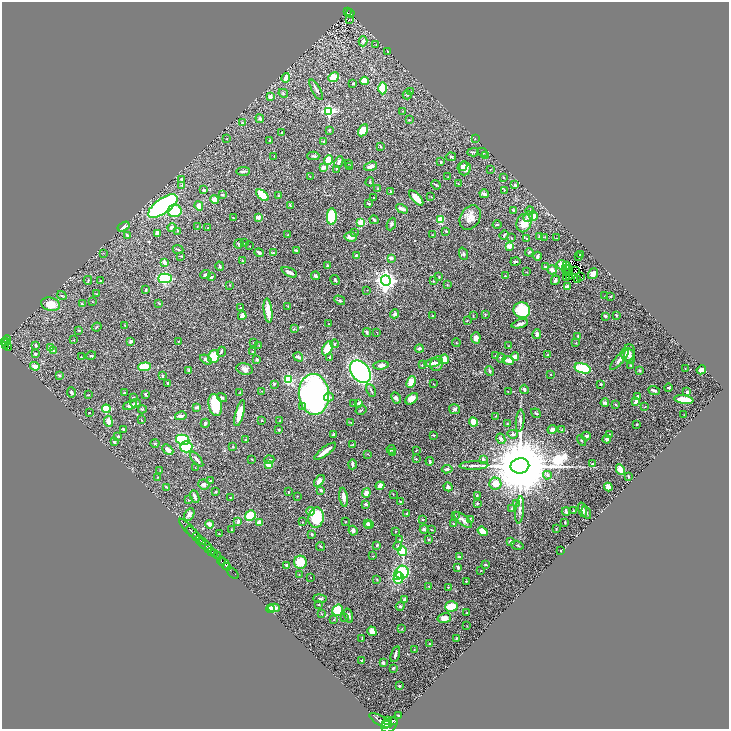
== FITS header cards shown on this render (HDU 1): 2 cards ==
NAXIS1  =                 1454
NAXIS2  =                 1454

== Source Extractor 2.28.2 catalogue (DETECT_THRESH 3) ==
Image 1454 x 1454 px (HDU 1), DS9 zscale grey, zoomed out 1/2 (1 PNG px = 2 x 2 image px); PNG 731 x 731 px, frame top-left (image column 2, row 1454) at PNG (2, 2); each listed source drawn as its Kron ellipse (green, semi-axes under 4 px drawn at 4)
Background 0.446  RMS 0.02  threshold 0.0615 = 3 sigma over >= 5 px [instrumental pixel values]
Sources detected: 506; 29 cannot appear on this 1/2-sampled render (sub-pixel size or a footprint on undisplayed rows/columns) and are neither listed nor drawn; the other 477 listed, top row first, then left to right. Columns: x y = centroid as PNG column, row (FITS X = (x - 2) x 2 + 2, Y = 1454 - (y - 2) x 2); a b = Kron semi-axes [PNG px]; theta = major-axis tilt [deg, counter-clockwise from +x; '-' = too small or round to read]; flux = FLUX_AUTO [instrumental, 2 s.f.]
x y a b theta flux
347 12 3 3 - 67
350 13 4 1 - 37
349 19 2 1 - 2.7
363 41 5 4 - 11
376 45 3 2 - 1.5
388 51 2 2 - 2.2
333 77 5 4 - 46
286 78 4 3 - 29
365 81 4 3 - 55
353 83 3 2 - 2.5
383 88 6 4 -89 140
316 90 11 2 -61 8.3
411 91 2 2 - 1.5
283 93 5 3 - 4.5
407 95 4 3 - 3.7
270 97 3 3 - 17
329 111 4 3 - 470
402 111 3 2 - 1.9
260 119 4 3 - 5.9
409 120 3 2 - 3.5
242 123 3 3 - 3.5
329 130 3 2 - 4.4
363 130 6 4 59 51
282 133 2 2 - 11
226 139 2 2 - 1.6
475 139 2 2 - 1.3
270 140 3 2 - 2.5
323 141 3 3 - 4.1
380 146 4 3 - 3.3
473 152 6 3 3 4.4
482 152 6 3 -29 4.5
274 156 3 2 - 2
313 156 6 3 2 5.3
485 156 3 3 - 6.5
451 157 5 3 - 5
328 160 5 4 - 72
339 162 6 3 65 13
441 162 3 2 - 4.3
348 163 2 2 - 1.4
349 166 3 3 - 2.6
371 166 7 3 18 17
462 166 5 3 - 12
323 167 4 3 - 22
465 168 7 6 - 25
336 169 3 2 - 1.7
490 169 3 2 - 1.3
243 171 7 2 3 7.5
310 176 2 2 - 1.4
448 177 2 2 - 1.8
503 177 2 2 - 4.3
182 179 3 3 - 3.6
370 182 4 3 - 3.9
458 184 3 2 - 1.9
182 185 4 3 - 3.5
436 185 5 3 - 4.8
515 185 3 3 - 6.3
378 189 3 3 - 5.8
204 190 3 3 - 7.4
504 190 3 2 - 1.3
391 192 2 2 - 5.4
222 194 4 3 - 5.4
484 194 5 3 - 9.8
262 195 7 3 -39 110
278 196 3 2 - 3.1
431 197 3 2 - 1.8
374 198 3 2 - 2.3
416 198 9 4 -48 51
214 200 4 3 - 28
369 204 4 3 - 4.2
163 206 17 7 35 800
199 206 5 4 - 28
290 206 3 2 - 3.4
402 209 6 3 -27 17
514 210 4 3 - 5.8
530 210 4 4 - 7.2
175 211 7 6 - 230
533 216 5 3 - 48
258 217 4 3 - 16
332 217 8 5 89 160
528 217 5 4 - 9.1
233 218 2 2 - 1.6
470 218 13 9 59 35
374 220 4 2 - 5.6
440 220 4 3 - 64
361 223 3 3 - 140
524 223 9 7 74 46
391 224 6 4 67 6.9
497 225 4 2 - 4.2
124 227 6 3 32 15
172 227 5 3 - 11
197 227 2 2 - 1.1
208 228 2 2 - 2.5
177 231 2 2 - 2.4
446 231 3 2 - 3.6
354 232 3 2 - 2.6
157 233 4 3 - 15
127 235 4 3 - 5.8
287 235 2 2 - 1.5
433 235 3 2 - 2.2
504 235 5 3 - 5.8
540 236 4 3 - 8.7
351 237 6 5 - 22
545 237 3 2 - 3.1
511 238 3 2 - 2.3
556 238 2 1 - 1.6
526 239 3 3 - 3.7
244 243 3 2 - 1.4
239 244 5 3 - 4.5
249 246 2 1 - 1.1
509 246 4 3 - 41
178 249 5 2 - 3.8
296 250 3 2 - 5.6
529 252 4 3 - 5
103 253 3 2 - 1.9
259 253 5 3 - 9.7
273 253 3 3 - 3.1
463 254 6 3 -69 5.5
580 254 3 2 - 2.3
356 255 3 2 - 4.1
180 256 4 2 - 2.1
538 256 4 3 - 9.5
579 257 2 2 - 2.6
391 258 2 2 - 33
242 261 3 3 - 3.3
164 262 4 3 - 15
515 262 5 3 - 5.1
328 265 2 2 - 4.3
562 265 5 5 - 27
567 265 2 1 - 1.5
220 266 5 3 - 5.9
546 267 3 3 - 2.4
569 268 2 1 - 0.44
566 269 3 2 - 0.29
552 270 5 4 - 13
575 271 3 1 - 2.5
289 272 8 3 -26 20
527 272 2 2 - 1.4
567 273 3 1 - 1.4
569 273 2 1 - 0.4
205 274 5 3 - 12
593 274 6 4 54 17
315 276 4 3 - 8.7
505 276 3 2 - 2.7
211 277 4 3 - 6.4
439 277 3 2 - 2.3
569 277 2 1 - 0.92
581 277 3 1 - 3.2
165 278 7 4 2 320
566 278 2 1 - 1.3
88 280 4 3 - 3.3
335 280 5 3 - 4.8
386 280 5 4 - 2300
555 280 5 3 - 7.3
577 280 2 2 - 0.98
100 281 4 2 - 2.9
433 281 2 2 - 1.5
229 285 2 2 - 1.6
447 285 3 2 - 2
567 286 4 3 - 8.3
146 290 3 2 - 3.8
367 290 2 1 - 1.2
97 294 3 2 - 2
62 296 5 3 - 5.1
604 296 2 2 - 1.1
611 296 3 2 - 2.9
340 300 6 3 -31 6.2
92 302 2 2 - 1.2
50 304 9 6 -16 60
82 304 3 2 - 2.1
159 304 3 2 - 2.4
288 306 3 2 - 1.7
241 307 2 2 - 1.5
522 310 8 7 - 170
268 311 12 3 -82 63
395 314 5 4 - 11
485 315 3 3 - 2.2
616 315 4 2 - 2
242 316 4 4 - 13
432 316 2 2 - 3.7
473 316 2 2 - 1.5
605 316 2 2 - 9.4
467 320 3 2 - 1.6
329 324 2 1 - 1.1
520 324 8 2 17 13
125 325 2 2 - 2.7
97 327 5 2 - 3
294 329 3 3 - 2.4
79 330 2 2 - 2.3
367 332 4 3 - 5.4
377 332 2 1 - 1.3
537 334 5 3 - 9.3
578 336 3 2 - 4.3
476 338 5 4 - 16
7 340 4 3 - 210
74 340 2 2 - 1.4
6 341 2 1 - 82
130 341 4 3 - 8.8
179 341 3 2 - 2.1
3 342 3 2 - 190
254 342 2 1 - 1.4
456 343 4 2 - 2.9
576 343 3 2 - 2
335 344 4 3 - 3.8
6 345 3 2 - 16
36 345 3 3 - 3.9
259 346 2 2 - 1.3
509 346 3 2 - 2
8 348 3 2 - 86
50 348 3 3 - 20
327 348 8 4 61 55
419 349 4 3 - 7.6
53 350 3 3 - 7.8
221 352 5 3 - 4.7
252 352 3 2 - 3.5
628 353 8 6 72 21
35 354 3 3 - 9.3
548 355 3 2 - 3.7
91 356 5 3 - 4.3
496 356 2 2 - 2.6
630 356 8 5 -74 14
81 357 2 2 - 2
214 357 6 5 - 85
298 357 5 3 - 6.9
515 357 4 4 - 21
330 358 3 2 - 6.8
501 358 5 3 - 6.3
444 359 5 4 - 43
206 360 6 3 -29 16
257 360 3 3 - 6.1
619 360 13 3 47 14
508 361 6 3 -17 29
432 363 8 4 5 16
437 364 7 6 - 18
381 365 8 4 7 16
422 365 3 2 - 1.9
631 365 4 3 - 2.8
35 366 5 4 - 21
145 367 6 4 5 100
583 368 8 5 -17 280
685 368 3 2 - 0.99
245 369 8 5 -11 18
189 370 4 3 - 4.3
701 370 5 3 - 29
490 371 5 3 - 5.7
639 371 4 3 - 3.1
360 372 12 9 -52 910
551 374 2 2 - 1.6
59 376 3 3 - 3.4
162 376 4 2 - 3.8
288 379 4 3 - 130
411 382 6 4 63 46
168 383 3 2 - 4
274 384 3 3 - 4.9
433 384 3 1 - 1.3
601 384 2 2 - 4.3
668 387 4 2 - 3.4
524 389 4 3 - 7.5
371 390 7 2 -65 5.8
654 390 6 2 -20 12
262 391 3 2 - 1.6
71 392 5 3 - 5.1
508 392 2 1 - 1.5
687 392 3 2 - 11
124 393 2 2 - 3.4
240 393 4 2 - 2
145 394 4 3 - 4
314 394 20 15 -86 1500
88 395 3 2 - 2.8
638 396 3 3 - 4.7
329 397 5 4 - 7.3
133 398 3 2 - 3.4
222 398 5 3 - 7.2
396 398 6 4 -64 10
412 399 7 4 37 31
684 400 10 3 -8 91
636 401 4 2 - 16
135 403 5 3 - 7.6
359 403 3 3 - 16
605 403 4 3 - 11
354 404 3 2 - 1.5
616 404 3 2 - 2.5
130 405 7 4 22 18
215 405 11 6 -77 150
197 407 3 3 - 8.1
302 407 4 3 - 5.2
645 407 3 2 - 1.3
106 409 4 3 - 120
142 409 4 3 - 3.5
455 409 5 5 - 9.4
361 410 6 2 30 3.3
89 412 2 2 - 2.5
240 413 13 4 75 61
536 413 5 3 - 4.2
684 415 2 2 - 1.4
181 416 6 3 11 18
495 416 3 2 - 1.6
141 420 3 2 - 1.7
261 420 3 2 - 2.4
280 420 2 1 - 2.1
108 421 5 4 - 20
520 421 11 3 84 11
351 422 3 3 - 2.9
473 422 5 4 - 51
205 423 4 3 - 6.7
507 423 3 3 - 2.2
637 424 2 2 - 2.4
124 429 4 2 - 4.9
552 429 5 4 - 14
279 430 2 2 - 4.7
562 430 4 3 - 3.8
513 434 5 4 - 7.8
609 434 3 2 - 2.9
333 435 3 2 - 7.9
433 435 4 2 - 3
118 436 4 3 - 4.2
586 436 4 3 - 5.8
501 439 5 3 - 9.5
607 439 4 3 - 8.8
183 440 7 5 -12 180
246 440 2 2 - 1.8
582 440 6 2 -60 2.6
114 442 4 3 - 4.8
155 443 4 2 - 3.2
353 444 3 2 - 2.5
232 446 3 3 - 2.4
186 447 6 5 - 210
391 449 4 3 - 11
168 450 6 4 -45 24
416 450 3 1 - 1.5
325 451 13 2 37 35
393 453 4 2 - 3.4
368 454 3 2 - 1.5
197 459 9 3 -52 13
252 459 2 2 - 1.7
416 459 3 2 - 2.4
483 459 3 3 - 6.5
269 460 5 3 - 4.5
430 461 4 3 - 8.1
269 464 3 3 - 69
352 464 5 2 - 7.2
592 464 4 3 - 4
474 465 14 3 2 12
520 466 9 7 9 55000
195 467 2 2 - 1.3
447 469 5 3 - 10
160 470 3 3 - 3
620 470 6 3 -63 68
547 475 4 4 - 9.6
628 476 3 2 - 3.2
158 477 3 3 - 2.3
211 480 3 2 - 3.4
319 481 7 4 53 28
495 484 6 6 - 37
204 485 5 5 - 9.9
380 486 4 4 - 26
167 487 3 3 - 2.7
448 487 5 3 - 7.3
608 487 4 4 - 22
321 490 4 3 - 9.3
289 491 2 2 - 1.5
215 492 3 3 - 3.4
366 493 4 4 - 19
393 494 3 2 - 1.6
477 495 3 2 - 2.6
297 496 2 2 - 1.6
195 497 6 3 -67 10
230 497 2 2 - 2.3
343 497 9 3 -81 21
188 500 2 2 - 1.7
400 501 4 2 - 3.3
477 503 4 3 - 5
516 503 3 3 - 3.5
365 504 3 2 - 11
512 508 3 3 - 3.4
520 510 14 4 84 15
582 510 7 4 -75 17
310 511 4 4 - 25
573 511 2 2 - 1.9
566 512 4 2 - 8.2
586 513 6 2 -66 4.7
189 514 6 5 - 21
406 514 3 2 - 3.7
250 516 5 5 - 110
455 516 2 2 - 2
316 517 10 7 81 140
423 519 2 2 - 2.2
470 519 4 2 - 2.7
463 520 11 4 -41 17
238 522 3 3 - 11
259 522 4 3 - 21
303 522 2 2 - 1.3
345 522 2 2 - 2
565 522 2 2 - 3.2
367 523 4 3 - 9.1
210 524 4 3 - 28
453 524 3 2 - 2
369 525 5 4 - 12
189 529 14 1 -45 110
424 529 4 3 - 10
431 529 4 2 - 2.4
556 529 2 2 - 1.8
231 530 3 2 - 2
353 531 5 3 - 12
395 531 2 2 - 1.5
483 531 5 3 - 35
193 533 9 1 -44 330
219 534 3 2 - 1.4
312 534 3 2 - 6.3
197 536 2 2 - 290
200 539 3 1 - 230
400 539 3 3 - 3
428 540 4 3 - 3.8
202 541 3 2 - 370
511 542 3 3 - 16
205 545 9 3 -38 150
377 545 3 2 - 5.4
517 545 6 3 -17 4
321 546 4 3 - 3.6
398 546 4 4 - 5
209 548 4 1 - 190
561 550 3 2 - 3.9
403 551 5 4 - 120
212 552 3 1 - 150
215 554 2 1 - 80
218 556 4 2 - 72
372 556 2 2 - 1.6
459 557 3 3 - 12
222 561 4 2 - 260
300 562 6 6 - 76
225 564 7 2 -49 300
485 564 3 2 - 4.3
287 565 4 3 - 7.8
227 566 2 1 - 120
458 567 3 3 - 13
481 570 3 2 - 1.5
402 572 7 6 - 210
233 573 7 1 -43 49
299 574 2 2 - 1.8
397 575 3 2 - 25
311 578 2 1 - 1
398 578 5 5 - 90
377 579 3 2 - 2.4
466 581 2 2 - 2.8
429 586 2 2 - 1.8
448 587 2 2 - 1.6
320 599 7 3 -4 7.1
405 599 4 4 - 4.9
319 605 3 2 - 2.3
400 606 4 4 - 6
451 606 6 5 - 77
274 608 6 4 -2 33
270 609 4 3 - 14
338 610 6 5 - 160
466 613 2 1 - 1.6
322 614 3 2 - 1.9
349 615 7 4 -74 11
345 617 3 3 - 2.3
444 618 7 5 13 29
334 619 3 2 - 1.9
467 626 2 1 - 1.2
402 629 3 2 - 1.6
372 631 5 4 - 28
362 638 3 1 - 1.6
456 638 2 2 - 3
430 643 2 2 - 4.5
414 649 3 2 - 1.9
395 654 8 3 73 12
362 661 3 3 - 2.7
383 663 2 2 - 19
393 668 4 3 - 4.5
399 686 2 2 - 12
398 716 3 2 - 2.2
380 720 12 4 -29 1700
387 720 2 1 - 83
393 720 4 1 - 140
386 725 2 1 - 350
389 725 9 6 39 2800
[29 sub-pixel or undisplayed-footprint detections neither listed nor drawn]